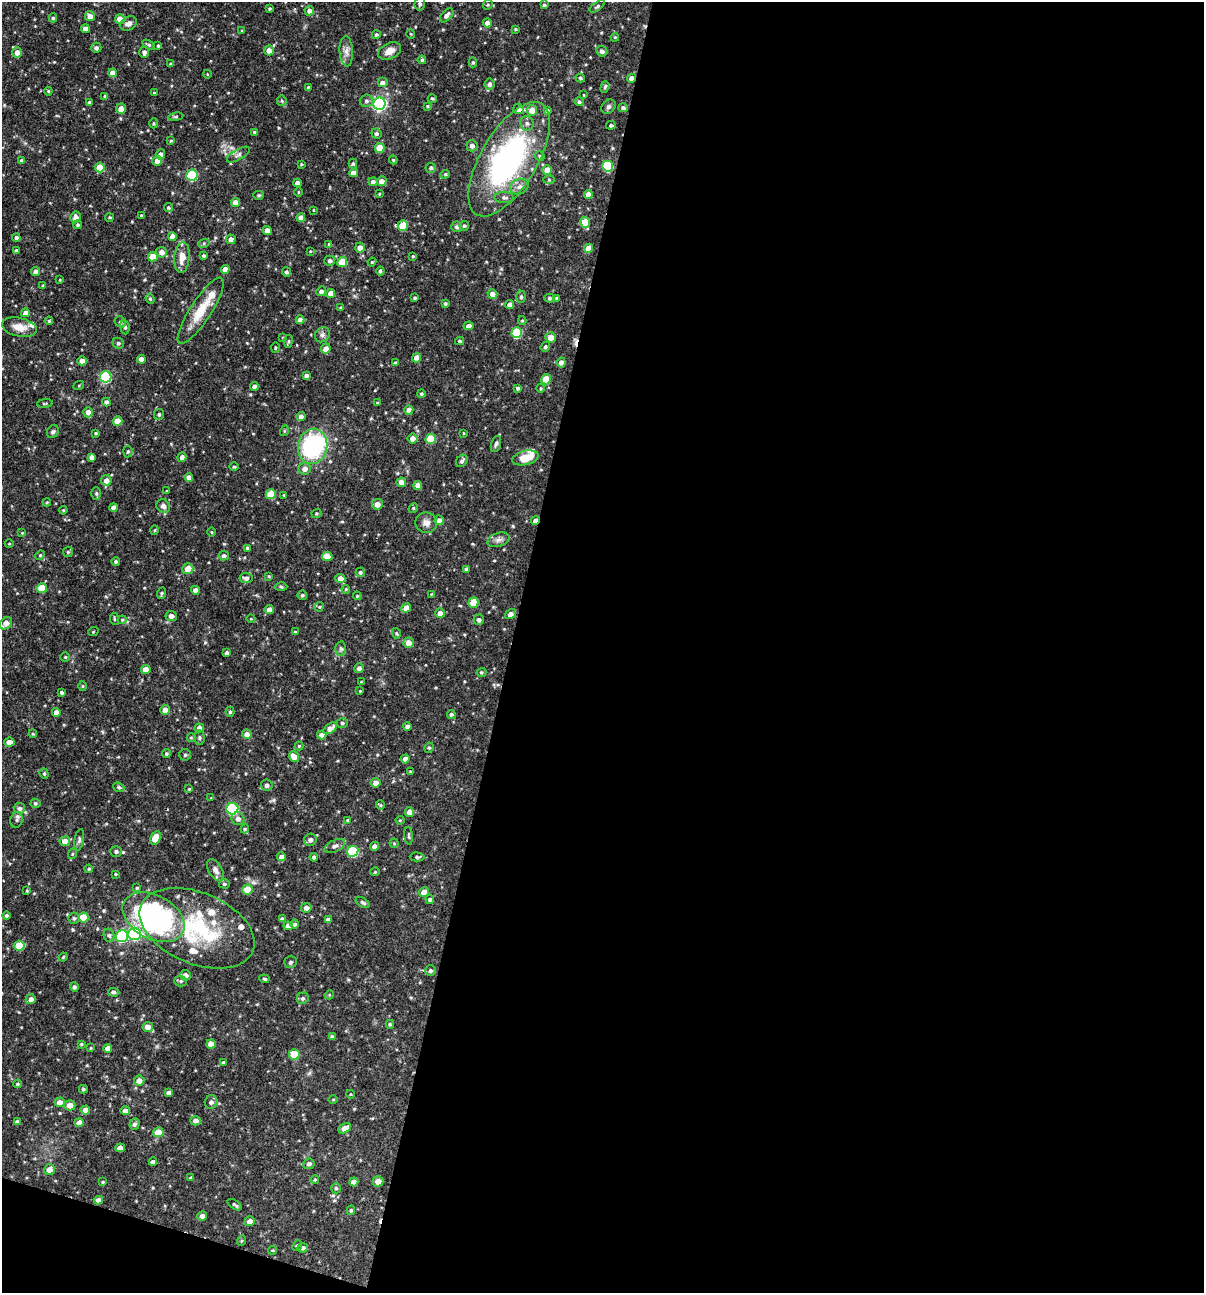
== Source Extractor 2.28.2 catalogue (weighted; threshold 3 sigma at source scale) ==
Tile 16 of 4 x 4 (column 4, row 4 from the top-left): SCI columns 3732-4933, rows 1-1291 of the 5181 x 5164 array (HDU 1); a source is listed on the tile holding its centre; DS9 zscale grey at full resolution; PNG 1206 x 1295 px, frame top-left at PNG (2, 2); each listed source drawn as its Kron ellipse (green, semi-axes under 4 px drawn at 4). Shown black and unused: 59% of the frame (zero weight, under 3 of 4 exposures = <1% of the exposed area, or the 3 px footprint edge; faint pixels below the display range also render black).
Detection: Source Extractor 2.28.2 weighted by HDU 2 'WHT'; one run over the whole footprint, this tile lists its part. Background 0.0992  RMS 0.0039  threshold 0.0176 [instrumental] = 3 sigma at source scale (4.5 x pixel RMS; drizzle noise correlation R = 1.50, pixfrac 1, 0.05/0.05 arcsec/px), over >= 5 px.
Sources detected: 405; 2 inside a brighter object's white glare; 2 cosmic-ray / hot-pixel residue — neither listed nor drawn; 8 inside a brighter listed object's ellipse — not listed separately; the other 393 listed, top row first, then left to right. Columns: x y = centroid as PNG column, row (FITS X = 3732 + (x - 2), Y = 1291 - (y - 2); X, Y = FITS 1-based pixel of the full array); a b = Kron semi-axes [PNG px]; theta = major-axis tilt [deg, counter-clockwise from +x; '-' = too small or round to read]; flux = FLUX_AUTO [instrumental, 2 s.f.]
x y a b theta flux
420 4 6 5 - 0.93
488 5 5 4 - 0.5
544 5 4 4 - 0.72
597 6 9 4 36 0.67
269 8 4 3 - 0.44
309 11 5 4 - 1.6
447 15 8 5 47 1.6
90 16 5 5 - 2.8
53 18 4 4 - 0.61
120 19 5 4 - 4.5
128 23 9 6 26 1.9
487 23 4 4 - 2.4
85 29 4 4 - 2.6
515 29 3 3 - 0.44
242 31 4 3 - 0.46
411 34 5 3 - 0.31
376 35 4 4 - 0.65
615 37 4 3 - 0.34
149 45 7 4 -32 0.65
158 46 3 3 - 0.46
96 48 5 5 - 0.91
269 50 5 4 - 2.3
346 51 15 6 -87 2.2
389 51 12 8 25 2.9
602 51 6 5 - 1.1
17 52 5 5 - 2.4
144 52 6 5 - 1.3
422 60 4 4 - 0.46
473 62 5 4 - 0.53
171 64 4 3 - 0.76
112 73 4 4 - 2.7
207 74 4 2 - 0.27
580 78 5 4 - 0.58
631 78 4 4 - 2.7
382 83 5 5 - 2.1
490 84 6 5 - 1.2
308 87 4 4 - 0.37
605 87 6 3 71 0.51
48 91 4 4 - 0.48
154 93 3 3 - 0.46
584 95 4 2 - 0.29
105 96 4 3 - 0.65
432 99 4 3 - 0.43
282 101 5 5 - 0.52
366 101 7 6 - 0.92
579 102 4 4 - 0.71
89 103 4 3 - 0.99
379 104 6 6 - 81
428 106 4 3 - 0.48
608 107 8 6 43 1
623 108 5 4 - 0.93
121 109 5 5 - 2.6
518 109 5 5 - 2.6
532 110 5 5 - 4
547 110 4 4 - 0.74
176 117 7 3 8 0.55
154 123 5 3 - 0.39
527 123 7 6 - 1.2
611 125 5 4 - 0.67
254 132 4 3 - 0.53
376 134 5 5 - 0.95
171 141 4 3 - 0.39
472 146 6 5 - 1.7
380 148 5 5 - 9.7
160 154 5 4 - 1.8
238 155 13 5 29 1.4
540 156 5 4 - 0.51
509 159 64 28 59 80
22 160 4 3 - 0.91
393 160 4 4 - 0.42
157 161 5 4 - 2.6
353 163 5 4 - 0.58
301 164 3 2 - 0.36
608 166 5 5 - 23
100 167 5 5 - 7.4
431 168 5 5 - 0.84
547 170 5 4 - 4.4
353 173 4 4 - 2.5
445 174 5 4 - 0.52
192 175 5 5 - 32
549 180 5 4 - 0.44
382 181 5 5 - 2.5
373 182 4 4 - 1.2
297 183 4 4 - 1.9
519 187 9 7 25 1.9
298 192 4 3 - 0.33
379 194 4 3 - 0.33
588 194 4 4 - 2.7
259 195 5 4 - 0.55
504 197 10 5 -1 1
236 202 4 4 - 3.6
168 208 4 4 - 0.66
313 210 4 3 - 0.26
141 215 3 2 - 0.28
75 217 5 5 - 1.8
110 217 4 3 - 0.45
301 218 4 4 - 2.7
585 222 5 5 - 9.6
77 225 5 4 - 0.63
403 226 5 5 - 8.8
464 226 4 4 - 0.66
457 227 5 5 - 0.89
267 230 4 4 - 2.3
172 237 4 4 - 2.6
16 238 4 4 - 1.2
231 239 5 5 - 2.4
204 243 6 4 19 0.57
329 244 4 4 - 0.56
360 248 5 4 - 2.1
589 248 4 4 - 4.1
16 250 3 3 - 0.66
310 251 3 2 - 0.27
162 252 5 5 - 2.6
203 256 3 3 - 0.61
413 256 3 3 - 0.36
153 257 5 4 - 6.4
182 257 15 7 84 3.8
330 261 5 5 - 1.1
342 262 5 5 - 9.7
372 262 4 4 - 0.37
225 269 4 4 - 2.7
380 271 4 3 - 0.84
36 272 4 4 - 2.2
286 272 4 4 - 0.86
60 280 4 4 - 0.38
43 286 4 3 - 0.35
321 291 5 4 - 1.2
330 293 4 4 - 3.1
492 294 5 4 - 2.4
521 297 6 5 - 0.79
415 298 3 3 - 0.58
550 298 5 4 - 0.66
557 298 4 3 - 0.45
150 299 5 4 - 0.51
445 303 4 4 - 0.57
510 305 4 4 - 2.6
341 308 4 4 - 0.81
201 311 39 10 57 10
25 313 4 4 - 1.6
300 320 4 4 - 2.4
49 321 4 3 - 0.43
522 321 4 4 - 0.45
120 322 6 5 - 0.74
468 326 5 4 - 1.8
19 327 17 9 -12 4.2
125 327 7 4 -82 0.82
517 333 5 5 - 22
322 335 8 7 - 1.2
283 337 4 2 - 0.29
551 337 5 5 - 3
288 341 7 3 82 0.51
460 341 4 3 - 0.68
118 343 6 5 - 0.83
545 347 5 4 - 0.69
275 348 5 3 - 0.37
326 349 5 5 - 2.8
417 358 4 4 - 3.8
141 359 4 4 - 2.5
82 361 4 4 - 2.8
561 362 5 4 - 2.2
395 363 3 3 - 0.87
306 375 4 3 - 1
106 377 6 5 - 33
546 379 5 5 - 8
79 385 5 3 - 0.39
254 386 4 4 - 1.3
518 388 4 4 - 0.73
541 388 5 3 - 0.38
421 394 4 4 - 0.53
106 402 4 4 - 1.3
45 403 8 3 5 0.44
377 403 3 3 - 0.31
409 410 4 4 - 2.5
88 412 5 4 - 2.6
159 414 5 5 - 0.67
301 416 4 4 - 1.7
118 421 5 4 - 6
284 431 5 3 - 0.37
53 432 7 5 54 0.78
96 433 4 3 - 0.42
463 433 4 3 - 0.3
412 438 5 5 - 2.6
431 439 5 5 - 13
496 444 8 5 73 0.86
313 446 18 14 77 42
128 452 6 4 85 0.66
92 457 4 4 - 1.9
182 457 5 4 - 2
525 458 13 7 13 6.8
462 461 7 5 51 0.97
234 467 5 3 - 0.39
305 469 6 6 - 2.4
189 477 4 4 - 2.4
106 480 5 5 - 2.5
401 482 5 4 - 2.5
418 485 4 4 - 2.6
167 491 3 3 - 0.32
96 493 6 5 - 0.69
271 494 5 5 - 7.9
284 495 3 2 - 0.3
47 502 4 3 - 0.33
377 504 5 5 - 2.7
163 506 7 6 - 1.3
113 508 4 4 - 2.1
413 508 5 4 - 0.55
63 510 4 4 - 0.43
316 513 5 4 - 0.47
439 520 5 4 - 1.9
535 520 4 4 - 2.1
426 523 11 10 - 2.2
155 530 5 3 - 0.34
212 532 5 3 - 0.37
22 533 4 4 - 0.31
498 540 11 6 18 1.6
9 544 4 3 - 0.35
248 548 4 3 - 1
68 552 5 5 - 0.55
40 555 5 4 - 0.5
224 556 5 4 - 0.94
327 556 5 4 - 4.8
116 561 4 4 - 0.79
188 569 5 5 - 4.3
466 569 4 3 - 0.94
360 572 5 4 - 0.76
269 576 4 4 - 0.39
246 578 6 5 - 1.3
340 578 5 4 - 2.9
281 587 6 4 -2 0.57
42 588 5 5 - 8.4
346 589 4 4 - 0.4
195 590 4 4 - 2.6
162 593 6 4 70 0.64
431 594 3 3 - 0.26
302 595 5 4 - 0.74
357 596 4 4 - 0.38
473 603 5 5 - 7.3
319 607 4 4 - 0.42
406 608 5 4 - 3
269 610 4 4 - 2.1
440 613 5 4 - 2.5
510 614 6 4 33 2.1
171 616 6 5 - 1.8
114 619 6 3 -82 0.45
251 619 4 3 - 0.3
122 620 4 4 - 0.44
479 620 5 5 - 1.3
6 623 7 5 43 3.1
93 632 5 3 - 0.34
295 632 4 4 - 0.55
396 633 5 4 - 0.47
409 643 5 5 - 3.3
341 648 7 5 -88 0.73
227 653 4 3 - 1.2
65 657 4 4 - 0.46
359 668 5 4 - 1.3
146 670 5 4 - 3.8
481 672 5 4 - 0.53
361 682 4 4 - 0.33
83 686 5 3 - 0.38
360 691 3 3 - 0.27
62 692 3 3 - 0.73
165 710 5 5 - 2.6
56 712 4 4 - 2.8
230 712 5 4 - 0.59
451 714 4 4 - 0.81
342 723 5 5 - 0.8
407 726 4 4 - 1.4
199 728 4 4 - 2.2
330 728 7 4 36 3
33 734 4 3 - 0.34
247 734 5 4 - 2.6
322 735 4 4 - 2
199 737 7 5 -88 0.74
191 738 4 3 - 0.33
9 742 5 4 - 2.4
299 746 4 4 - 0.41
429 748 5 4 - 0.55
166 754 4 4 - 0.62
185 755 6 5 - 0.74
294 757 6 4 -53 3.3
405 759 4 4 - 2.7
410 771 4 2 - 0.29
44 774 5 4 - 0.56
376 783 5 4 - 2.5
267 785 6 5 - 1
119 787 6 4 -22 0.56
189 789 3 3 - 0.35
211 798 3 3 - 0.28
35 803 5 4 - 0.65
380 805 4 4 - 0.42
19 808 5 5 - 1.3
232 809 6 5 - 39
409 812 5 4 - 2.4
238 819 6 6 - 1.5
16 820 8 6 74 1
347 820 4 3 - 0.36
400 820 4 4 - 0.39
245 829 4 4 - 0.45
409 836 9 3 -85 0.58
156 838 7 4 63 6.1
79 840 11 4 80 0.96
310 840 6 6 - 1.7
65 841 5 5 - 3.4
394 843 4 4 - 0.44
335 846 11 5 25 1.4
374 846 5 4 - 1.8
116 851 6 5 - 0.88
353 851 6 5 - 25
72 854 5 3 - 0.37
282 857 4 4 - 1.9
314 857 4 4 - 1.2
417 857 7 4 -2 0.74
89 869 4 4 - 0.57
215 870 12 6 -60 1.8
375 872 4 4 - 0.39
116 874 4 4 - 0.36
224 884 5 4 - 0.55
137 888 4 3 - 0.4
247 889 5 5 - 6.4
27 891 4 3 - 0.33
424 892 5 4 - 3.3
430 899 4 4 - 0.8
363 902 8 4 -31 0.73
306 908 5 5 - 2
6 915 4 4 - 0.6
83 917 5 5 - 8.7
154 917 33 22 -29 85
74 918 5 5 - 0.86
282 919 4 4 - 0.96
328 920 4 4 - 1.3
295 924 4 4 - 0.86
288 926 4 4 - 2.7
197 928 61 35 -23 40
134 934 6 6 - 36
109 935 7 5 -75 0.99
122 936 6 5 - 47
19 946 5 5 - 8.8
63 957 4 3 - 0.32
290 962 6 6 - 0.76
431 971 5 5 - 0.88
185 975 5 5 - 2.4
264 979 5 3 - 0.53
181 981 6 5 - 0.69
74 987 4 4 - 0.86
114 992 6 4 -4 0.71
329 995 5 4 - 0.36
303 998 6 5 - 0.88
31 999 5 5 - 1.6
390 1024 4 4 - 0.57
148 1027 5 5 - 2.9
332 1037 4 4 - 1
81 1044 4 4 - 0.44
211 1044 5 4 - 3.8
91 1048 4 4 - 0.4
108 1048 4 4 - 2.3
294 1054 5 5 - 11
223 1062 3 3 - 0.48
139 1080 5 5 - 2.4
17 1084 4 3 - 0.48
83 1089 4 3 - 0.57
169 1092 4 3 - 1.1
350 1094 4 3 - 0.29
333 1099 5 3 - 0.33
60 1102 5 5 - 2.8
211 1102 6 6 - 1.4
70 1105 5 5 - 3.1
86 1110 4 4 - 3.2
125 1111 4 4 - 2.3
196 1121 5 4 - 1.9
17 1122 4 4 - 1.3
79 1123 4 4 - 2.6
134 1124 6 5 - 1
345 1128 7 4 31 3
158 1132 5 4 - 5.8
120 1148 5 4 - 2.3
153 1162 4 4 - 1.3
309 1164 6 5 - 1
49 1169 5 5 - 2.8
191 1178 4 3 - 0.66
315 1179 4 4 - 0.42
378 1181 5 5 - 2.7
103 1182 4 3 - 0.41
354 1182 4 4 - 2.5
336 1188 5 4 - 0.6
98 1200 5 4 - 2.2
235 1205 8 3 -34 0.61
351 1210 5 4 - 0.56
202 1216 5 5 - 1.6
250 1221 5 4 - 1.9
241 1241 5 3 - 0.43
297 1245 5 4 - 0.6
303 1248 5 5 - 1.1
272 1250 4 4 - 0.38
Overlapping masked pixels (flux is a lower limit): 3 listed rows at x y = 631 78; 535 520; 197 928
Isophote crosses this tile's border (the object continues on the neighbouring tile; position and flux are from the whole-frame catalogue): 1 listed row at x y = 6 623